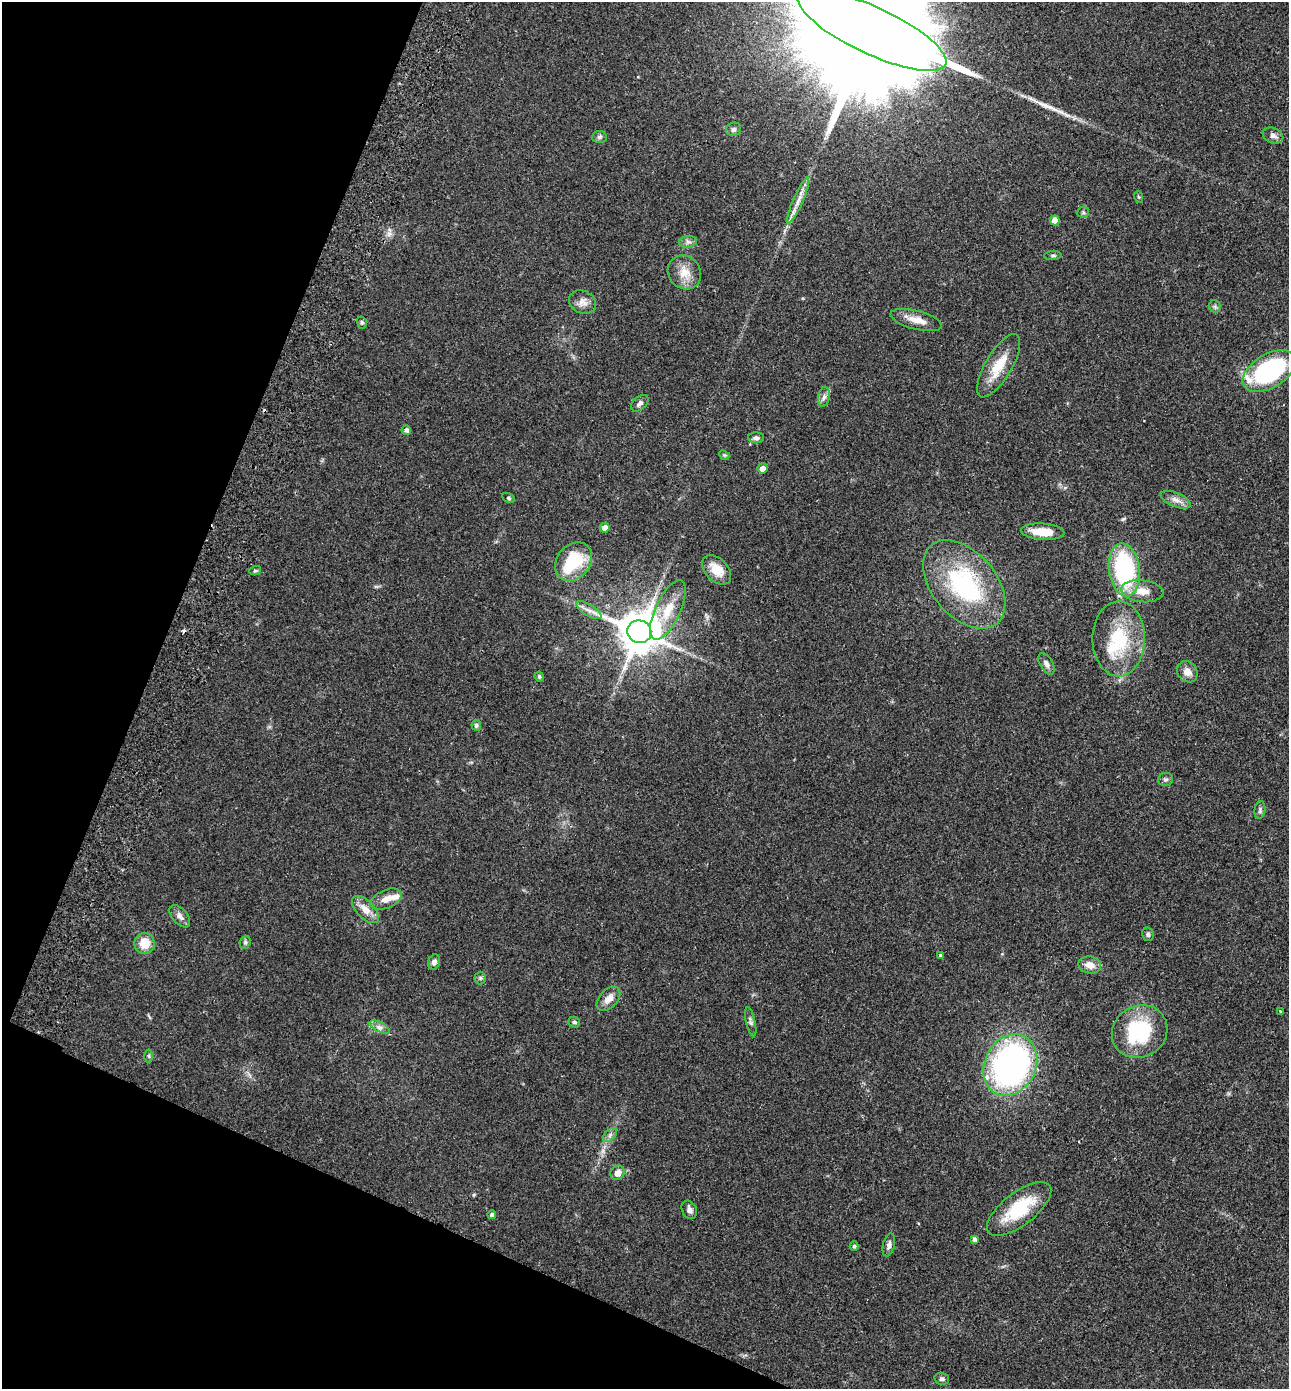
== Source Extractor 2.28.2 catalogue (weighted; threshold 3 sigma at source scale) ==
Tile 9 of 4 x 4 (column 1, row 3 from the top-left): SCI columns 196-1482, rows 1417-2803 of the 5672 x 5603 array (HDU 1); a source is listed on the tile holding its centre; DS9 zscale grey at full resolution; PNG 1291 x 1391 px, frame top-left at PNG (2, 2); each listed source drawn as its Kron ellipse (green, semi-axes under 4 px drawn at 4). Shown black and unused: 20% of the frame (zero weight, under 2 of 3 exposures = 3% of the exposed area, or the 3 px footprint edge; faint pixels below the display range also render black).
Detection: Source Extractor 2.28.2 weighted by HDU 2 'WHT'; one run over the whole footprint, this tile lists its part. Background 0.0859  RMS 0.0077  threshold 0.0346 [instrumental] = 3 sigma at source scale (4.5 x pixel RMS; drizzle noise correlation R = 1.50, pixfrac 1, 0.05/0.05 arcsec/px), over >= 5 px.
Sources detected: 78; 1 inside a brighter object's white glare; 2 cosmic-ray / hot-pixel residue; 1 long thin detection or spike segment (spike, bleed or trail) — neither listed nor drawn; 4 inside a brighter listed object's ellipse — not listed separately; the other 70 listed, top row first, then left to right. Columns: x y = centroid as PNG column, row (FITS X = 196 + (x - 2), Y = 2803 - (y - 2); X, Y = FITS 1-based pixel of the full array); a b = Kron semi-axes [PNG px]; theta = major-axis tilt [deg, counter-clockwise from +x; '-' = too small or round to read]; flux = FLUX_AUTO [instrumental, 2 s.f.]
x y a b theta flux
872 30 81 23 -25 65000
733 129 7 6 - 2.1
1273 135 11 7 -24 3.5
599 137 7 6 - 1.8
1139 197 6 3 -70 0.86
798 200 25 5 66 6.7
1083 212 6 5 - 1.3
1055 220 5 5 - 9.4
688 242 9 5 6 2.4
1053 255 9 3 4 1.3
684 272 18 15 -48 12
583 302 14 11 -24 5.6
1215 306 6 5 - 1.4
916 320 26 9 -14 9.1
362 323 6 5 - 1.3
999 366 36 13 59 20
1269 371 29 17 31 92
824 397 10 6 80 2.6
640 403 10 6 42 2.6
406 430 5 4 - 2.4
756 438 8 5 -2 2.1
724 455 6 4 -42 0.88
763 468 5 5 - 4.6
508 498 6 4 -28 1.1
1176 500 16 7 -22 4.8
605 528 5 4 - 6.3
1043 532 22 8 -4 16
574 562 21 16 49 36
717 570 17 11 -46 13
1124 570 27 15 -82 88
255 571 6 3 18 1
964 584 51 32 -50 99
1142 591 21 11 -6 11
589 610 14 5 -32 4.4
668 610 32 12 65 19
639 632 12 11 - 3000
1119 639 37 26 89 45
1046 664 12 6 -60 3.2
1187 672 11 9 -50 6.2
539 677 5 4 - 1.2
476 725 5 5 - 1.6
1165 779 7 6 - 1.8
1260 810 9 5 83 1.7
386 899 16 9 24 7.2
365 910 17 8 -45 8.3
180 916 13 7 -49 4.2
1148 934 7 6 - 1.6
245 942 7 5 69 1.5
145 943 10 10 - 13
940 955 3 3 - 1.3
434 962 8 6 69 2.9
1090 965 11 8 -11 6.7
480 978 6 6 - 1.6
608 999 14 9 46 6.5
1280 1011 4 2 - 0.58
574 1022 6 5 - 1.6
751 1022 15 4 -77 2.2
380 1027 11 4 -26 3
1140 1032 28 25 31 56
149 1056 6 4 90 1.1
1010 1065 32 25 64 250
610 1135 8 5 46 2.2
617 1173 8 6 48 5.2
1019 1209 38 16 37 39
689 1210 9 7 -63 3.1
492 1215 4 4 - 2.1
974 1239 4 4 - 2
889 1245 12 5 76 2.8
854 1246 5 4 - 1.4
942 1379 7 6 - 1.9
Isophote crosses this tile's border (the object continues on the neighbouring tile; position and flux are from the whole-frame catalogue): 1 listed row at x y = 872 30